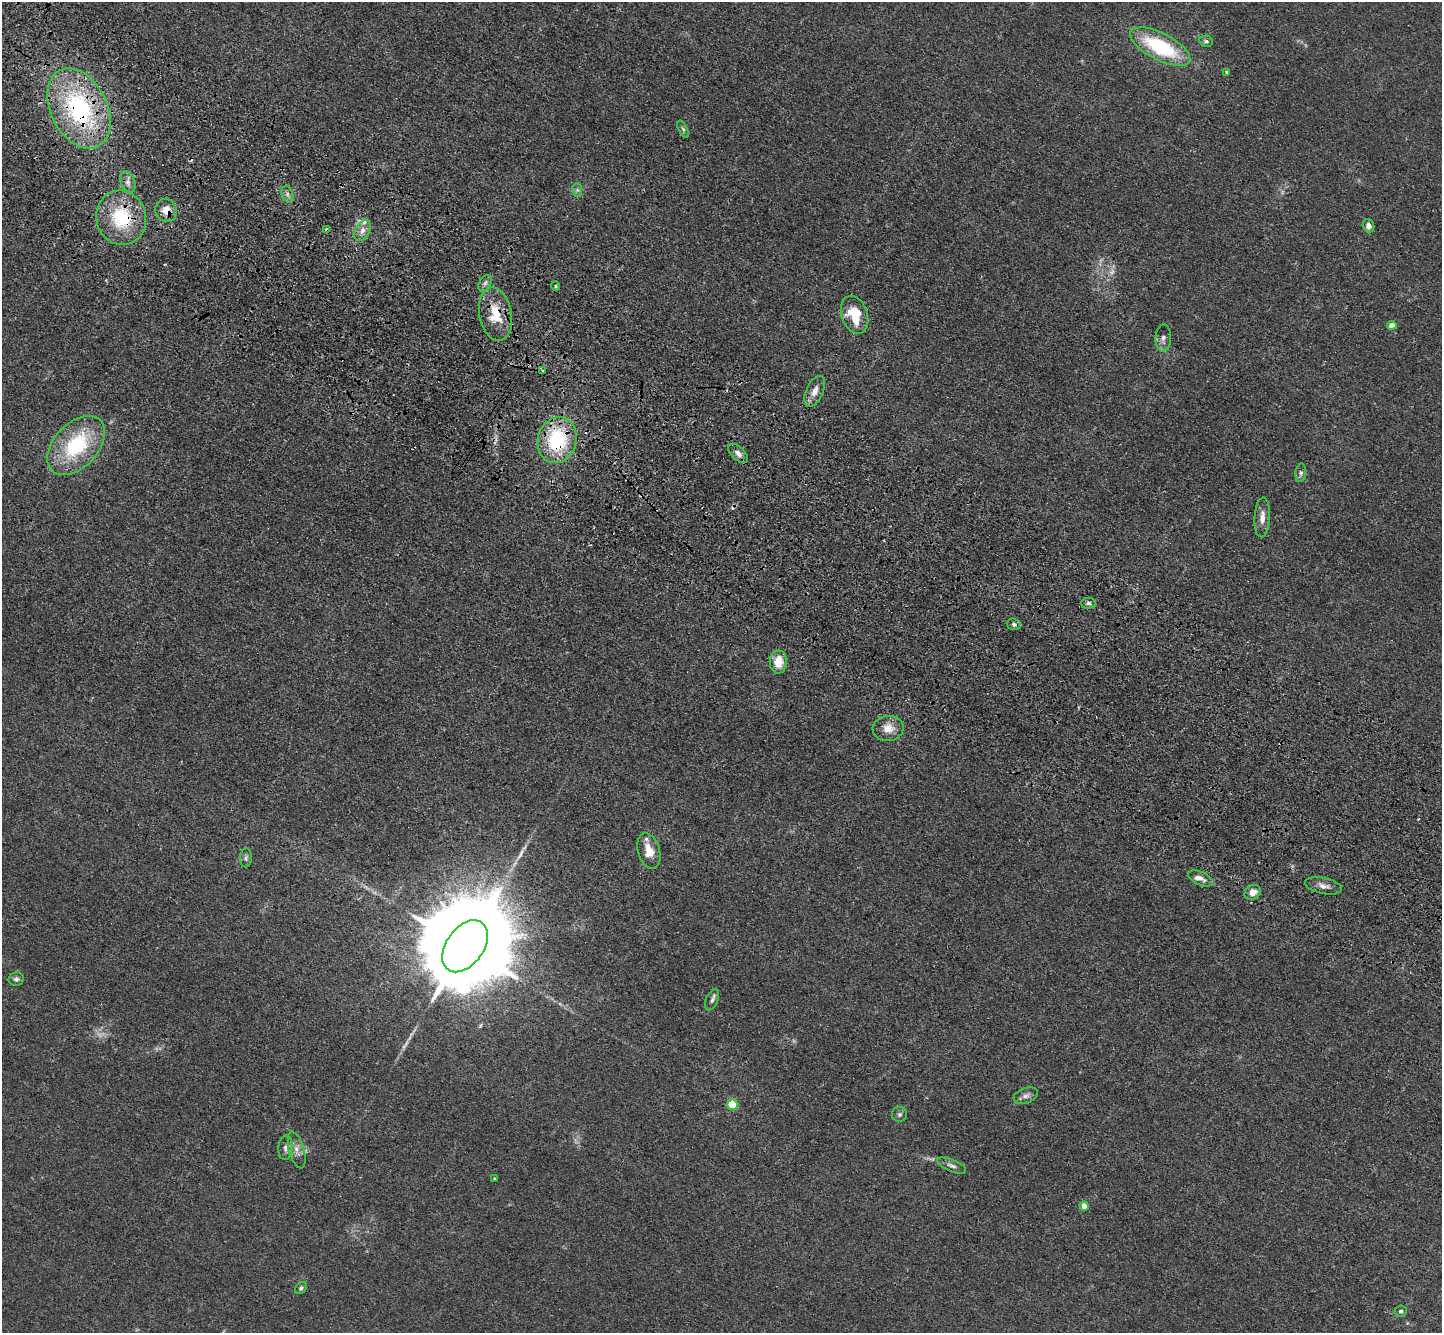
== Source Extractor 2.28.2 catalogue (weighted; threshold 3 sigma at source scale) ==
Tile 11 of 4 x 4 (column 3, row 3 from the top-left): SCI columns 2950-4389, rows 1722-3052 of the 5898 x 5967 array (HDU 1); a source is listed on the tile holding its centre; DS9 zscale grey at full resolution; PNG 1444 x 1335 px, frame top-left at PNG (2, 2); each listed source drawn as its Kron ellipse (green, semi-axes under 4 px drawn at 4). Shown black and unused: <1% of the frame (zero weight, under 3 of 4 exposures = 6% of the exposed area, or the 3 px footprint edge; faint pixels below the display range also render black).
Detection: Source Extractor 2.28.2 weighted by HDU 2 'WHT'; one run over the whole footprint, this tile lists its part. Background 0.0117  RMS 0.0039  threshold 0.0178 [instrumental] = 3 sigma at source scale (4.5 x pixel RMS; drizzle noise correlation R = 1.50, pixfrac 1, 0.05/0.05 arcsec/px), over >= 5 px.
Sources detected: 58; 2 too faint to see at this stretch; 4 cosmic-ray / hot-pixel residue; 2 long thin detections or spike segments (spike, bleed or trail) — neither listed nor drawn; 2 inside a brighter listed object's ellipse — not listed separately; the other 48 listed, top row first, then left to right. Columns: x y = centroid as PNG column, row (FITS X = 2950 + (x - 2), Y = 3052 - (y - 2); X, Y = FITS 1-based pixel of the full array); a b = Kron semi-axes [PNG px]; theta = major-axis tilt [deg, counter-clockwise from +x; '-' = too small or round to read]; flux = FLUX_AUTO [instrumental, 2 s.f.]
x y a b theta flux
1206 41 7 5 -13 1.1
1160 47 33 13 -27 33
1227 72 4 4 - 0.65
79 108 42 28 -63 59
683 129 9 4 -63 0.76
128 182 11 7 -68 2
577 190 7 4 -89 0.85
287 194 8 5 -74 1.4
166 210 12 10 -69 4.9
121 218 27 25 -72 25
1368 226 6 5 - 2
327 229 4 4 - 2.4
362 231 11 7 61 2.5
485 283 9 5 63 1.3
555 286 5 4 - 0.6
495 314 27 16 -79 12
855 315 19 13 -71 13
1392 325 4 4 - 3.8
1163 338 13 7 87 2
543 370 3 3 - 0.43
815 391 16 8 66 3.7
557 440 23 19 73 33
76 446 35 22 47 33
738 453 12 6 -44 2.1
1301 473 9 5 85 1.1
1262 517 20 7 87 3.5
1088 603 7 5 1 1
1014 624 7 5 -19 1
778 662 11 8 89 6.6
888 728 15 12 6 4.6
649 851 18 11 -74 6.3
246 858 9 6 88 1.2
1201 878 13 6 -25 2.1
1324 886 19 8 -12 2.7
1253 892 8 7 - 3.4
465 946 29 18 54 13000
16 979 7 6 - 1.3
712 1000 11 6 65 1.3
1026 1096 12 7 19 1.8
733 1105 5 5 - 20
899 1114 7 7 - 1.1
286 1148 12 7 86 2
297 1150 19 7 -74 3
952 1165 15 6 -23 1.7
495 1178 3 2 - 0.38
1084 1206 4 4 - 4
301 1288 7 5 45 0.85
1401 1311 6 6 - 1
Overlapping masked pixels (flux is a lower limit): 8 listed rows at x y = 79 108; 166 210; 121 218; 327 229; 495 314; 557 440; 465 946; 952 1165